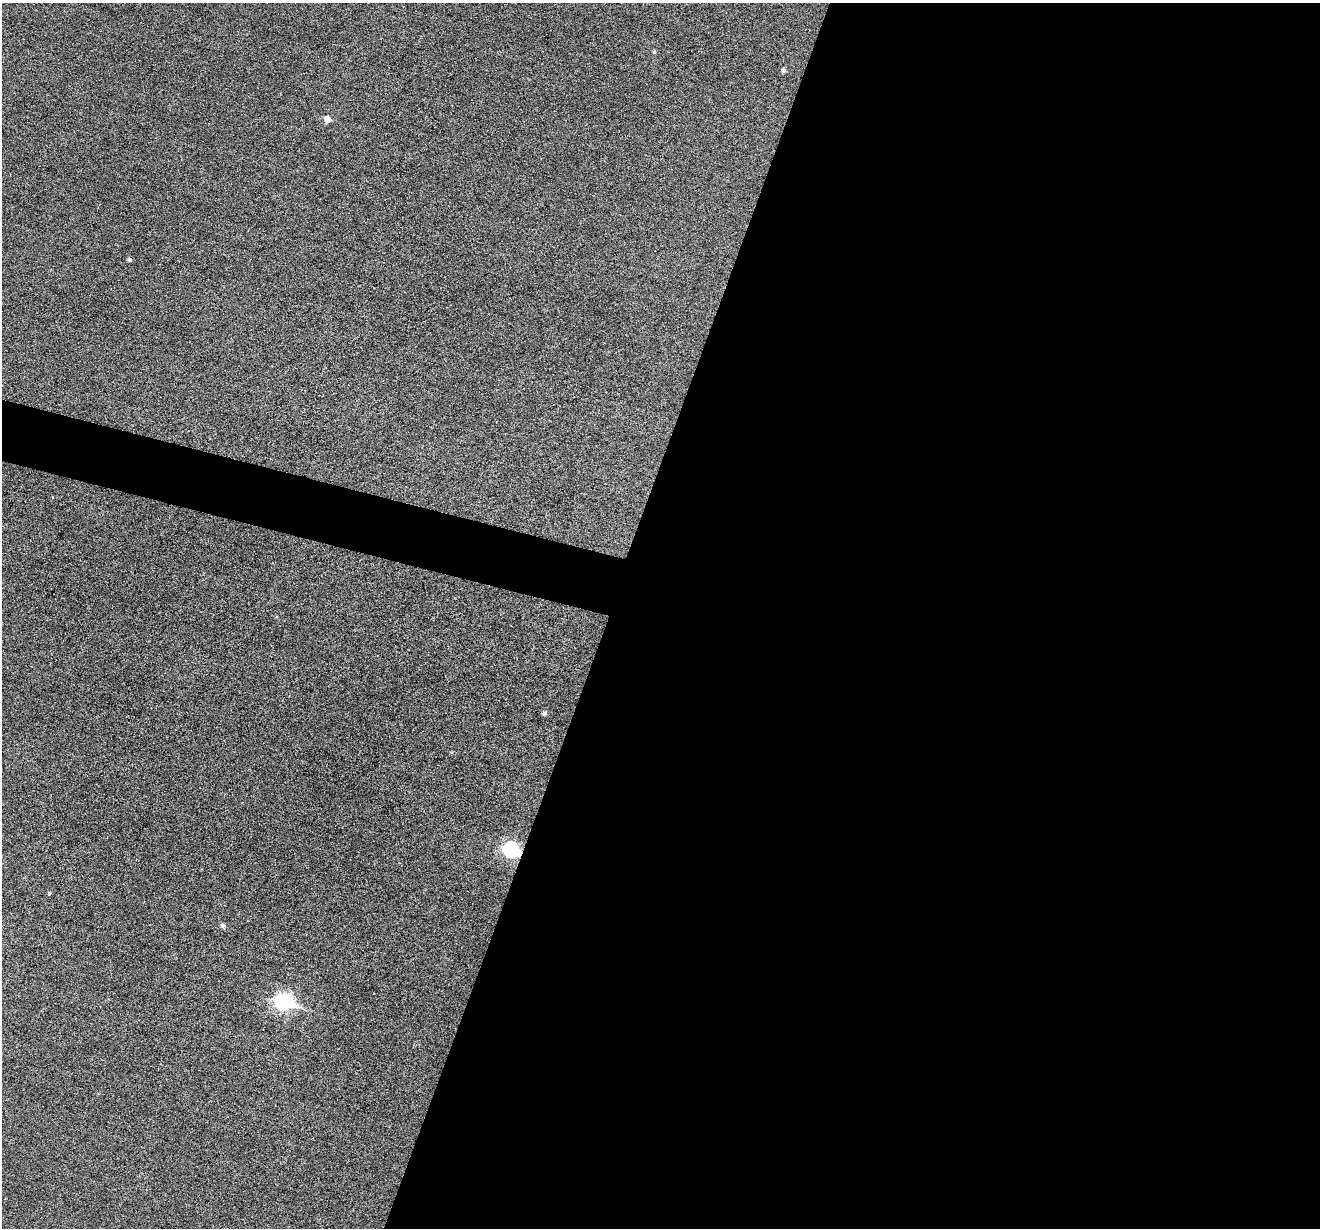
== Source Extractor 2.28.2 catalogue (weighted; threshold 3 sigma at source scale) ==
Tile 12 of 4 x 4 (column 4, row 3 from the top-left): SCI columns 3957-5274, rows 1482-2707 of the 5274 x 5288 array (HDU 1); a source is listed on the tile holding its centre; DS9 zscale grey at full resolution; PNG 1322 x 1230 px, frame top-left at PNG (2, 3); no overlay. Shown black and unused: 56% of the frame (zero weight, under 3 of 6 exposures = <1% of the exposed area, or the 3 px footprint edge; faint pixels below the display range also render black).
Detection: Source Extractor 2.28.2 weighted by HDU 2 'WHT'; one run over the whole footprint, this tile lists its part. Background 0.0504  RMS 0.0056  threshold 0.0228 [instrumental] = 3 sigma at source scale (4.09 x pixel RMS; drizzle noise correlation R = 1.36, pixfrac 0.8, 0.05/0.05 arcsec/px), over >= 5 px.
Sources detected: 9; all 9 listed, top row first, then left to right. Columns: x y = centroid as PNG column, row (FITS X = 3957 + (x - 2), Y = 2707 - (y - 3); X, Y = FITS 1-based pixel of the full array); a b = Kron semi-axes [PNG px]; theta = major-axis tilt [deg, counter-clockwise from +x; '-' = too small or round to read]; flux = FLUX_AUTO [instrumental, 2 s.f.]
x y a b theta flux
654 52 5 4 - 0.7
784 70 5 4 - 1.4
327 119 6 6 - 3.9
129 259 5 4 - 0.94
544 713 5 4 - 1.2
511 850 9 7 -20 70
49 893 5 4 - 0.64
223 925 6 5 - 1.4
284 1002 10 7 -16 100
Overlapping masked pixels (flux is a lower limit): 1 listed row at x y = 511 850